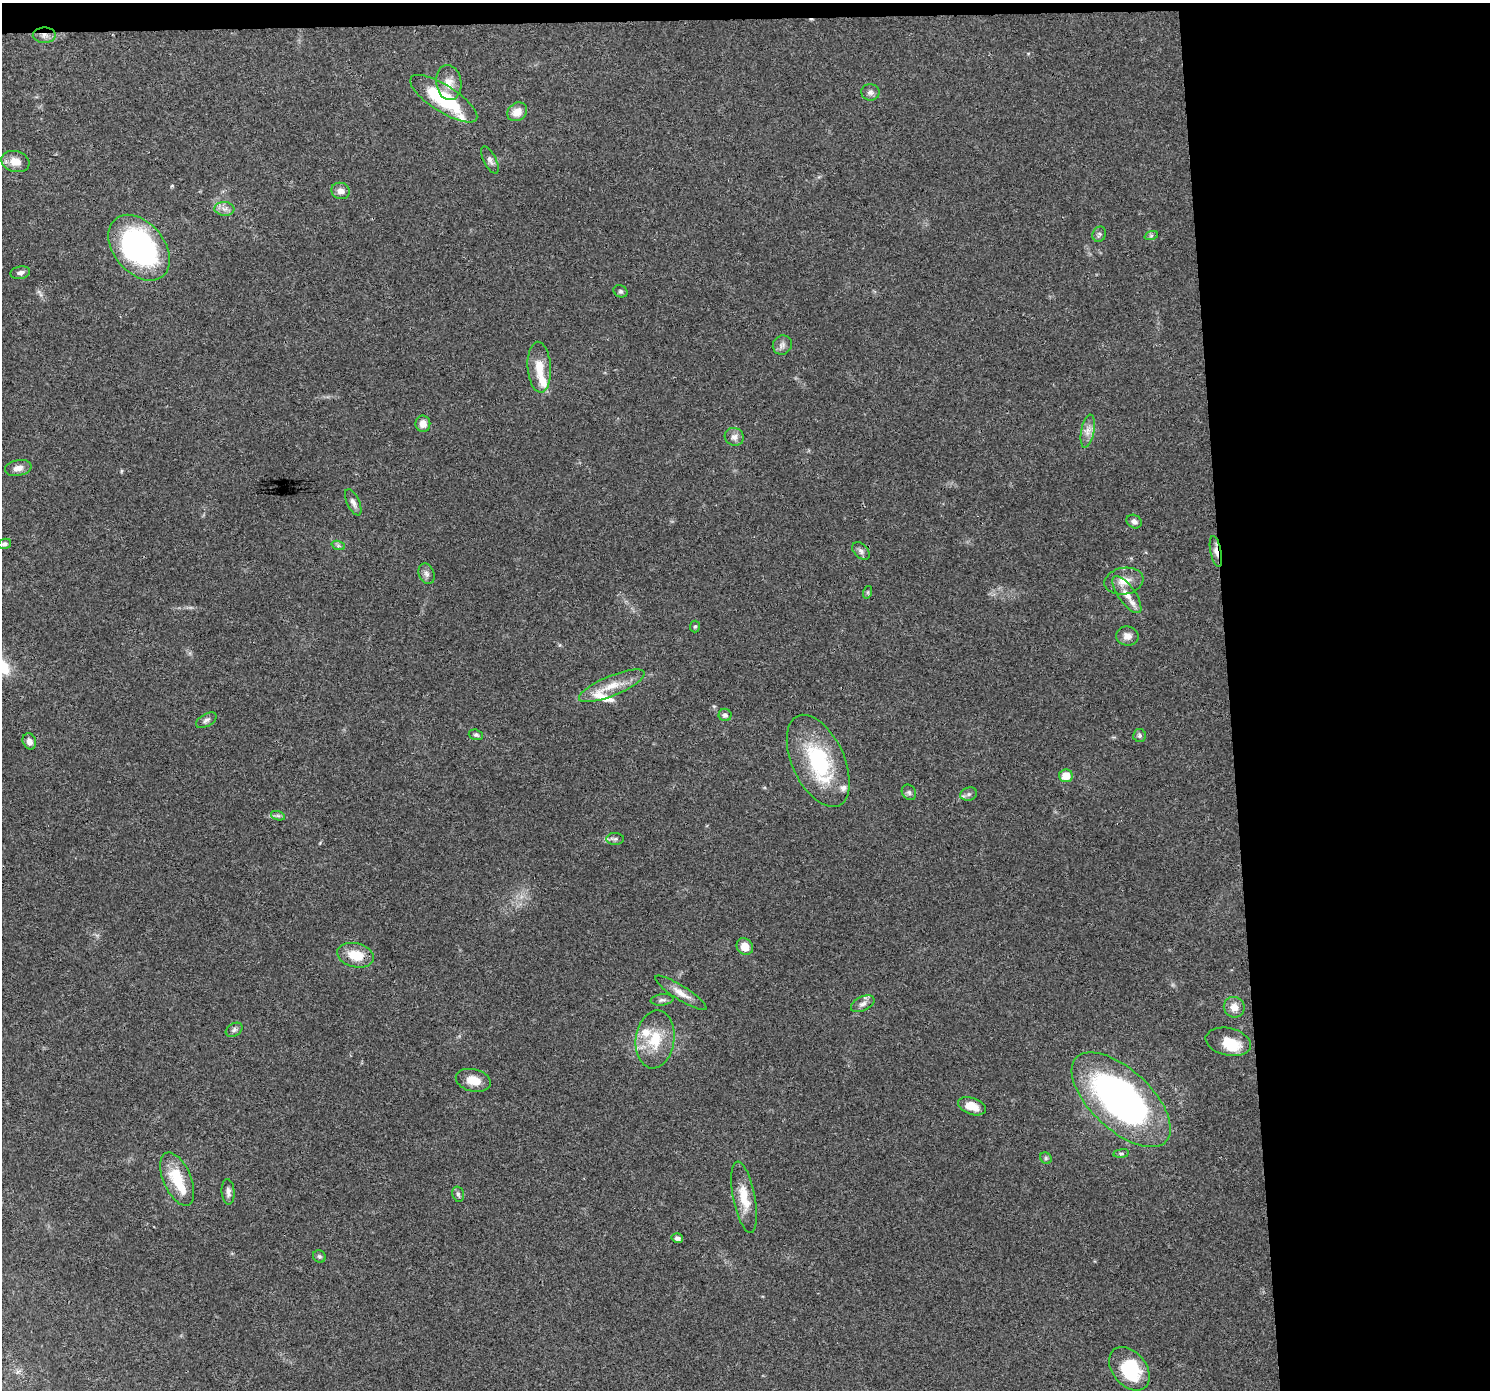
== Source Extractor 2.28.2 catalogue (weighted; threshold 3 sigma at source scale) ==
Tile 3 of 3 x 3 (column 3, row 1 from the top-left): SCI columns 2977-4464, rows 2815-4202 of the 4464 x 4205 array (HDU 1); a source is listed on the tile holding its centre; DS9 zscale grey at full resolution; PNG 1492 x 1392 px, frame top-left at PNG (2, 3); each listed source drawn as its Kron ellipse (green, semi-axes under 4 px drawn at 4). Shown black and unused: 19% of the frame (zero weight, under 3 of 4 exposures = <1% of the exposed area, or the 3 px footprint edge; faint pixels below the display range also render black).
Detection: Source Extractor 2.28.2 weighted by HDU 2 'WHT'; one run over the whole footprint, this tile lists its part. Background 0.0497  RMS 0.0039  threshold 0.0177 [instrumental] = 3 sigma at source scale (4.5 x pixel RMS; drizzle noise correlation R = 1.50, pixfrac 1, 0.0396/0.0396 arcsec/px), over >= 5 px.
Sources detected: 73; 1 inside a brighter object's white glare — neither listed nor drawn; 7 inside a brighter listed object's ellipse — not listed separately; the other 65 listed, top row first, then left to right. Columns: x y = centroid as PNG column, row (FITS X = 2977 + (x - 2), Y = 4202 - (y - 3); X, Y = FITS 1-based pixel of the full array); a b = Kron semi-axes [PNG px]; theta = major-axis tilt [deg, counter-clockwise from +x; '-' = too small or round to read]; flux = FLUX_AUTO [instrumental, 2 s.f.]
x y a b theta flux
44 35 11 7 0 2.2
449 83 18 12 -81 4.7
870 92 9 8 - 1.5
444 99 39 13 -32 30
517 112 10 8 38 4.5
490 160 15 6 -63 1.7
15 162 14 10 -16 4.9
341 191 9 8 - 2.5
224 209 10 7 -5 1.9
1099 234 8 6 64 0.94
1151 236 7 4 19 0.67
139 248 37 25 -50 86
20 273 10 6 12 1.4
620 291 7 6 - 0.84
782 345 10 9 - 1.8
539 367 25 11 -86 7.1
423 424 8 7 - 2.7
1088 431 17 6 79 2.9
734 437 10 8 -26 2.1
18 468 13 8 12 2.5
353 502 14 6 -65 1.9
1134 522 8 6 -29 1.5
4 544 6 5 - 1.1
338 545 7 4 -19 0.76
861 551 10 7 -45 1.4
1216 551 16 5 -78 2.3
426 574 10 7 -67 1.7
1124 581 20 13 10 5.6
868 592 6 4 72 0.61
1127 595 22 8 -55 5.1
695 626 6 5 - 0.63
1127 636 11 9 -8 2.6
612 686 35 10 22 7.9
725 715 6 6 - 1.2
206 720 11 6 31 1.4
476 735 7 5 -18 0.79
1140 736 6 6 - 0.89
29 741 8 6 -67 2.3
818 761 49 26 -65 36
1066 776 7 6 - 5.3
909 792 8 6 -56 1.1
969 794 8 6 15 1.2
278 816 7 4 -19 0.8
615 839 9 6 1 1.1
745 947 9 7 -47 4.9
356 955 19 12 -13 9
681 993 30 7 -32 4.2
662 1000 11 5 6 1.1
863 1004 13 7 26 1.9
1234 1007 10 10 - 3.8
234 1030 9 6 30 1.2
655 1039 29 19 82 13
1228 1042 23 13 -13 8.3
473 1080 18 11 -14 5.6
1121 1100 61 30 -43 150
972 1106 14 8 -20 4.8
1121 1153 8 4 8 0.72
1046 1158 6 5 - 0.7
177 1179 28 14 -67 14
228 1192 13 6 -85 1.8
458 1194 8 5 -75 0.92
744 1197 36 11 -79 8.9
677 1238 6 5 - 1.2
319 1256 7 6 - 0.8
1129 1369 24 17 -50 21
Overlapping masked pixels (flux is a lower limit): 2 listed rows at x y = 44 35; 1216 551